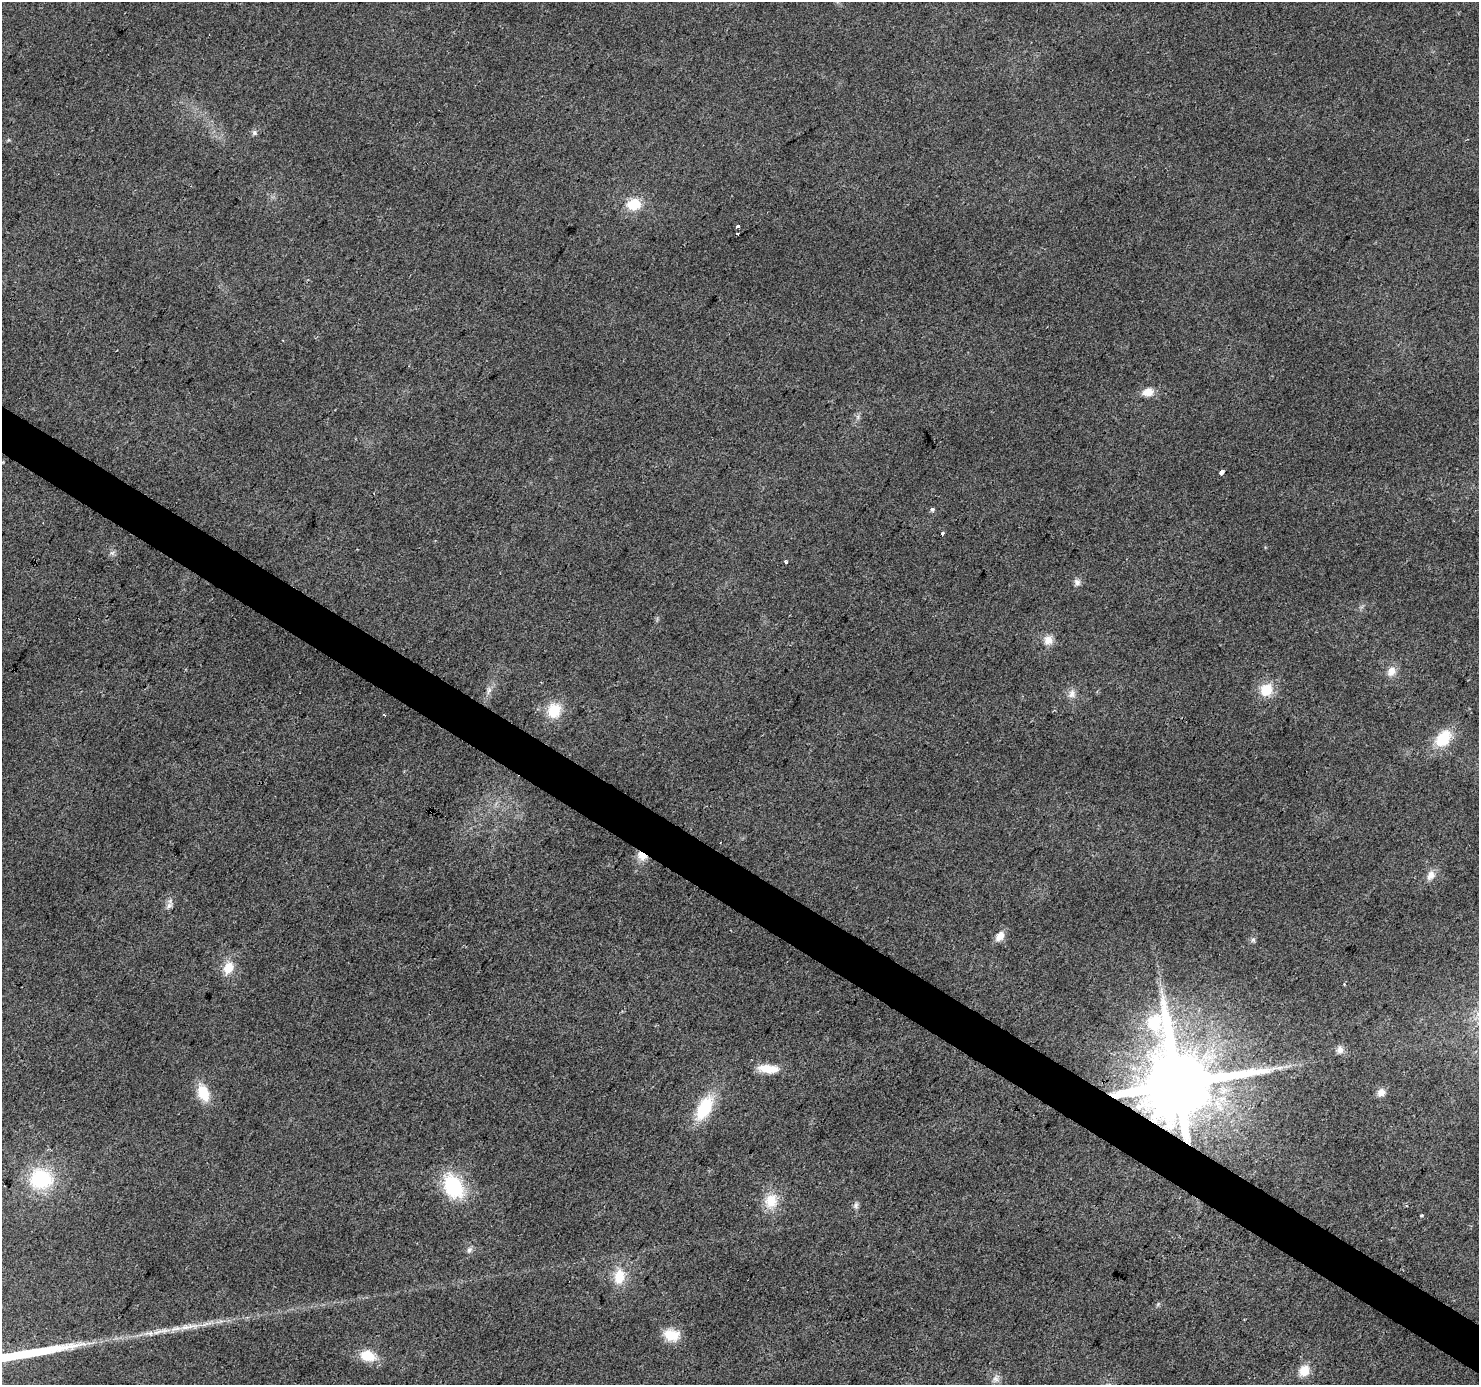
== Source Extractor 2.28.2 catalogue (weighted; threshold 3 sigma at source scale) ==
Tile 6 of 4 x 4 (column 2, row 2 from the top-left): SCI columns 1477-2953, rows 2954-4336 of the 5912 x 5973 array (HDU 1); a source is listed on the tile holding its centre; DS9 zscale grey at full resolution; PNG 1481 x 1387 px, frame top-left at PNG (2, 2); no overlay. Shown black and unused: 3% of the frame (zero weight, under 2 of 3 exposures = <1% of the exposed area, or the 3 px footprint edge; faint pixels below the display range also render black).
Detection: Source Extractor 2.28.2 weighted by HDU 2 'WHT'; one run over the whole footprint, this tile lists its part. Background 0.0442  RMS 0.0086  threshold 0.0388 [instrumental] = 3 sigma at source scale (4.5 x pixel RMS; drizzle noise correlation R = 1.50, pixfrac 1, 0.0396/0.0396 arcsec/px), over >= 5 px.
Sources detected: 45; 1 long thin detection or spike segment (spike, bleed or trail) — not listed; the other 44 listed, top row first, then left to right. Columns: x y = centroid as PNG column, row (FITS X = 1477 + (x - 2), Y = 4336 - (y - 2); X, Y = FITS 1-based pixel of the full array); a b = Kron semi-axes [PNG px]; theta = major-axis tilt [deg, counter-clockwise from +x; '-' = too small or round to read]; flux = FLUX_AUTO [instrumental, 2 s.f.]
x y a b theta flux
254 132 8 6 90 2.1
634 204 16 13 8 20
738 226 3 3 - 2.9
737 233 3 3 - 1.8
1148 392 13 9 10 9.9
858 417 7 4 -73 1.8
1221 473 5 3 - 15
932 509 4 4 - 3
942 533 3 3 - 4
112 553 7 6 - 2.4
786 562 3 3 - 6.6
1077 582 9 8 - 3.6
1048 640 11 11 - 8
1391 671 14 11 54 7.6
489 690 11 5 68 3.8
1266 690 17 15 41 18
1072 694 12 11 - 5.6
554 711 18 15 78 22
384 715 3 2 - 1.3
1443 738 19 13 49 31
642 856 11 8 -27 11
1431 875 13 9 60 6.8
169 905 13 7 49 3.9
1000 936 13 8 52 7.9
1253 940 7 6 - 2
228 968 17 13 65 15
1340 1050 10 9 - 4.9
768 1069 26 9 -5 16
1177 1084 22 20 68 12000
1381 1092 10 8 56 6
203 1093 19 11 -67 21
704 1108 26 13 63 42
41 1179 26 22 -9 59
453 1186 26 18 -59 60
771 1201 19 16 74 19
856 1205 8 6 78 2.5
1422 1215 3 3 - 2.1
469 1250 9 6 68 2.8
619 1277 17 12 80 19
189 1326 35 6 8 15
672 1335 20 14 -11 16
367 1356 17 11 -16 19
1304 1371 13 11 57 13
995 1379 9 7 -34 4
Overlapping masked pixels (flux is a lower limit): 2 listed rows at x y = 642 856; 1177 1084